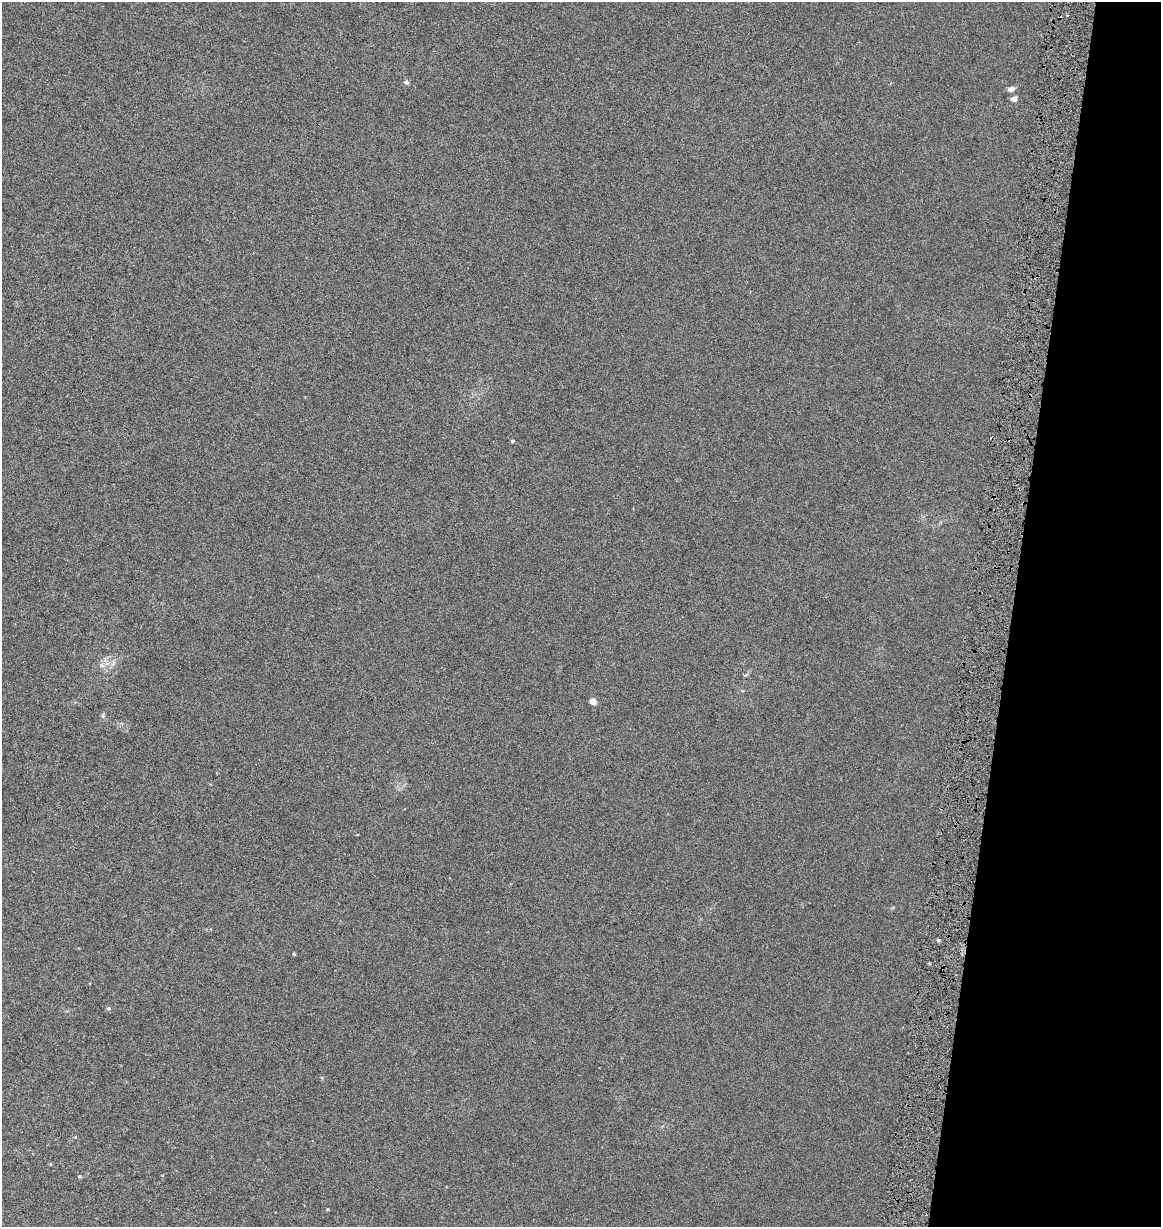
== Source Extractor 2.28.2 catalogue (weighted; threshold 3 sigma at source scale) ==
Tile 8 of 4 x 4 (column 4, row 2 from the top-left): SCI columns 3764-4922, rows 2451-3675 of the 5150 x 4910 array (HDU 1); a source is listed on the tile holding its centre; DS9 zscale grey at full resolution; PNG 1163 x 1229 px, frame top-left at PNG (2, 2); no overlay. Shown black and unused: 13% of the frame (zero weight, under 3 of 6 exposures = <1% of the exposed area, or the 3 px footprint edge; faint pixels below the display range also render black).
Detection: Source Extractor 2.28.2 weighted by HDU 2 'WHT'; one run over the whole footprint, this tile lists its part. Background 0.00109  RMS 0.0025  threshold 0.0103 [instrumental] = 3 sigma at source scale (4.09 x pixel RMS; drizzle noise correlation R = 1.36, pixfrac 0.8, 0.0396/0.0396 arcsec/px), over >= 5 px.
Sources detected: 12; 2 cosmic-ray / hot-pixel residue — not listed; the other 10 listed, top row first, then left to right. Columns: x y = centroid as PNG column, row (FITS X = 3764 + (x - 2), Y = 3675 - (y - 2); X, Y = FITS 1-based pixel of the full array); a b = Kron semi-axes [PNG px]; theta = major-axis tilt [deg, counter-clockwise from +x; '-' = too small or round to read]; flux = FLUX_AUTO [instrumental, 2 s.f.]
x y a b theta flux
406 82 6 5 - 0.47
1011 89 8 6 21 0.81
1014 99 5 5 - 1.3
512 441 4 3 - 0.33
593 702 5 5 - 1.8
938 940 4 4 - 0.36
294 954 4 3 - 0.23
108 1008 5 5 - 0.4
79 1176 5 4 - 0.26
328 1209 3 3 - 0.18